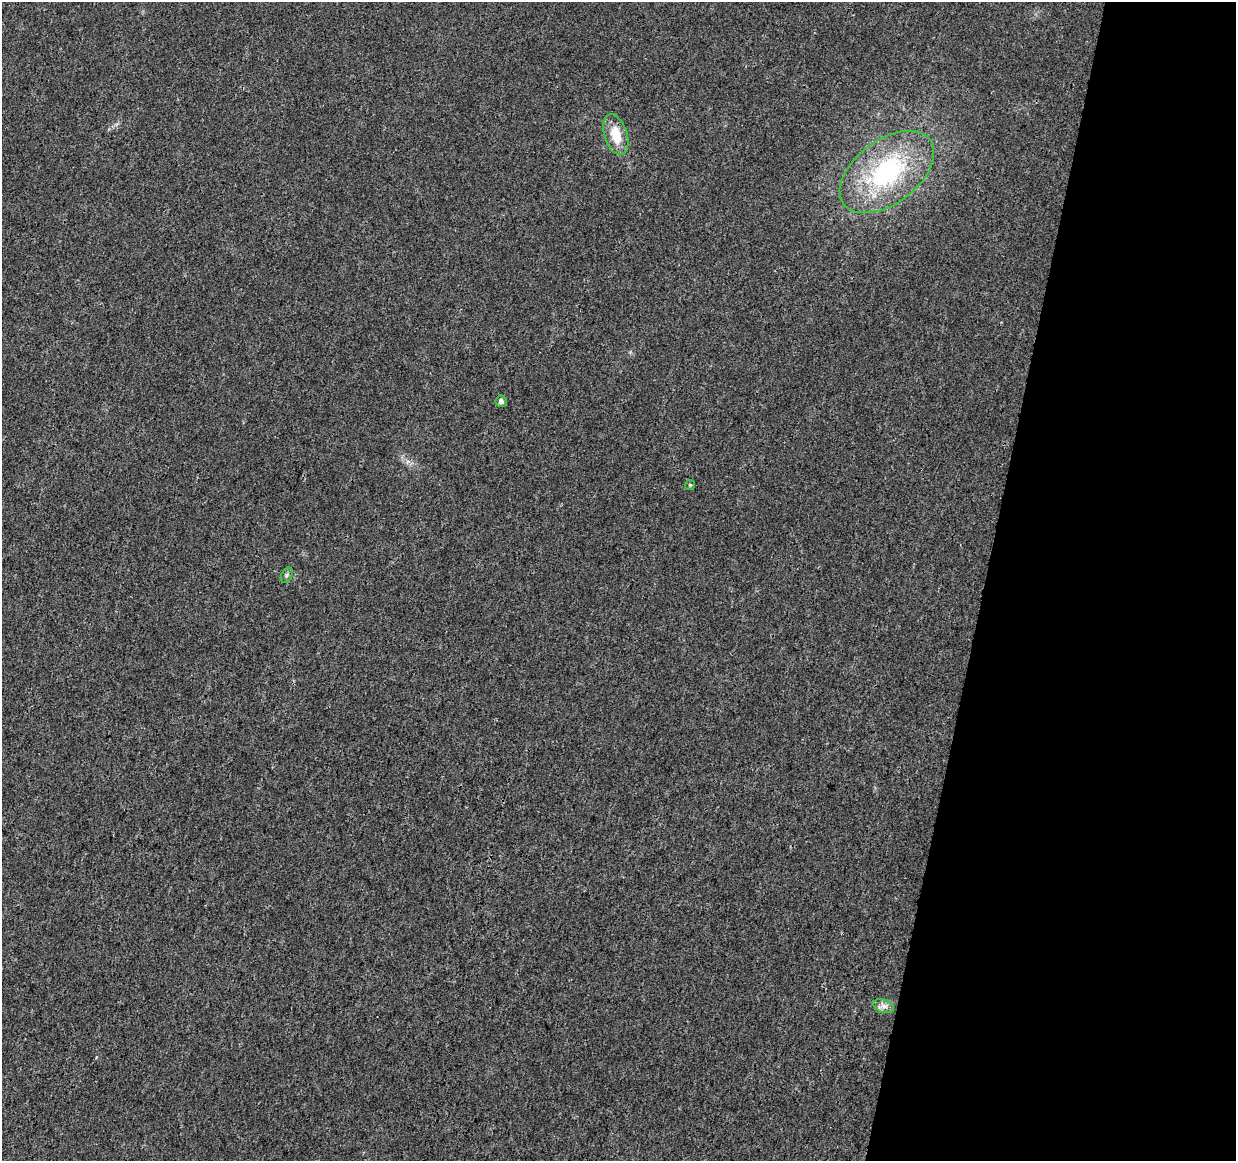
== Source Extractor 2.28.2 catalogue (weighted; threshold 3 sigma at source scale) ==
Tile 8 of 4 x 4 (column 4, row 2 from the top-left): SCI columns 3703-4936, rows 2543-3701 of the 4945 x 5146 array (HDU 1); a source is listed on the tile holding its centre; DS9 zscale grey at full resolution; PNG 1238 x 1163 px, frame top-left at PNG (2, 2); each listed source drawn as its Kron ellipse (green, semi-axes under 4 px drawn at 4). Shown black and unused: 20% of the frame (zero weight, under 3 of 4 exposures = <1% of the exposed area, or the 3 px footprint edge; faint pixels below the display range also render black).
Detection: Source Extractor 2.28.2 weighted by HDU 2 'WHT'; one run over the whole footprint, this tile lists its part. Background 0.0107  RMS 0.0025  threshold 0.0112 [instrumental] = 3 sigma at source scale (4.5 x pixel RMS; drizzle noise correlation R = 1.50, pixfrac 1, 0.0396/0.0396 arcsec/px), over >= 5 px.
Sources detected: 6; all 6 listed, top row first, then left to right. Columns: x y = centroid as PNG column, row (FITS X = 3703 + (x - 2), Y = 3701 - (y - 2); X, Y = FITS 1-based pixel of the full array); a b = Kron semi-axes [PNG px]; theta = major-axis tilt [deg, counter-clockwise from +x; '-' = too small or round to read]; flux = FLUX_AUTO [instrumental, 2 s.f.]
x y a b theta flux
616 135 21 11 -73 5.9
887 172 54 31 37 34
501 401 5 5 - 0.99
690 485 5 5 - 0.36
287 575 8 5 61 0.56
884 1006 11 6 -18 1.3